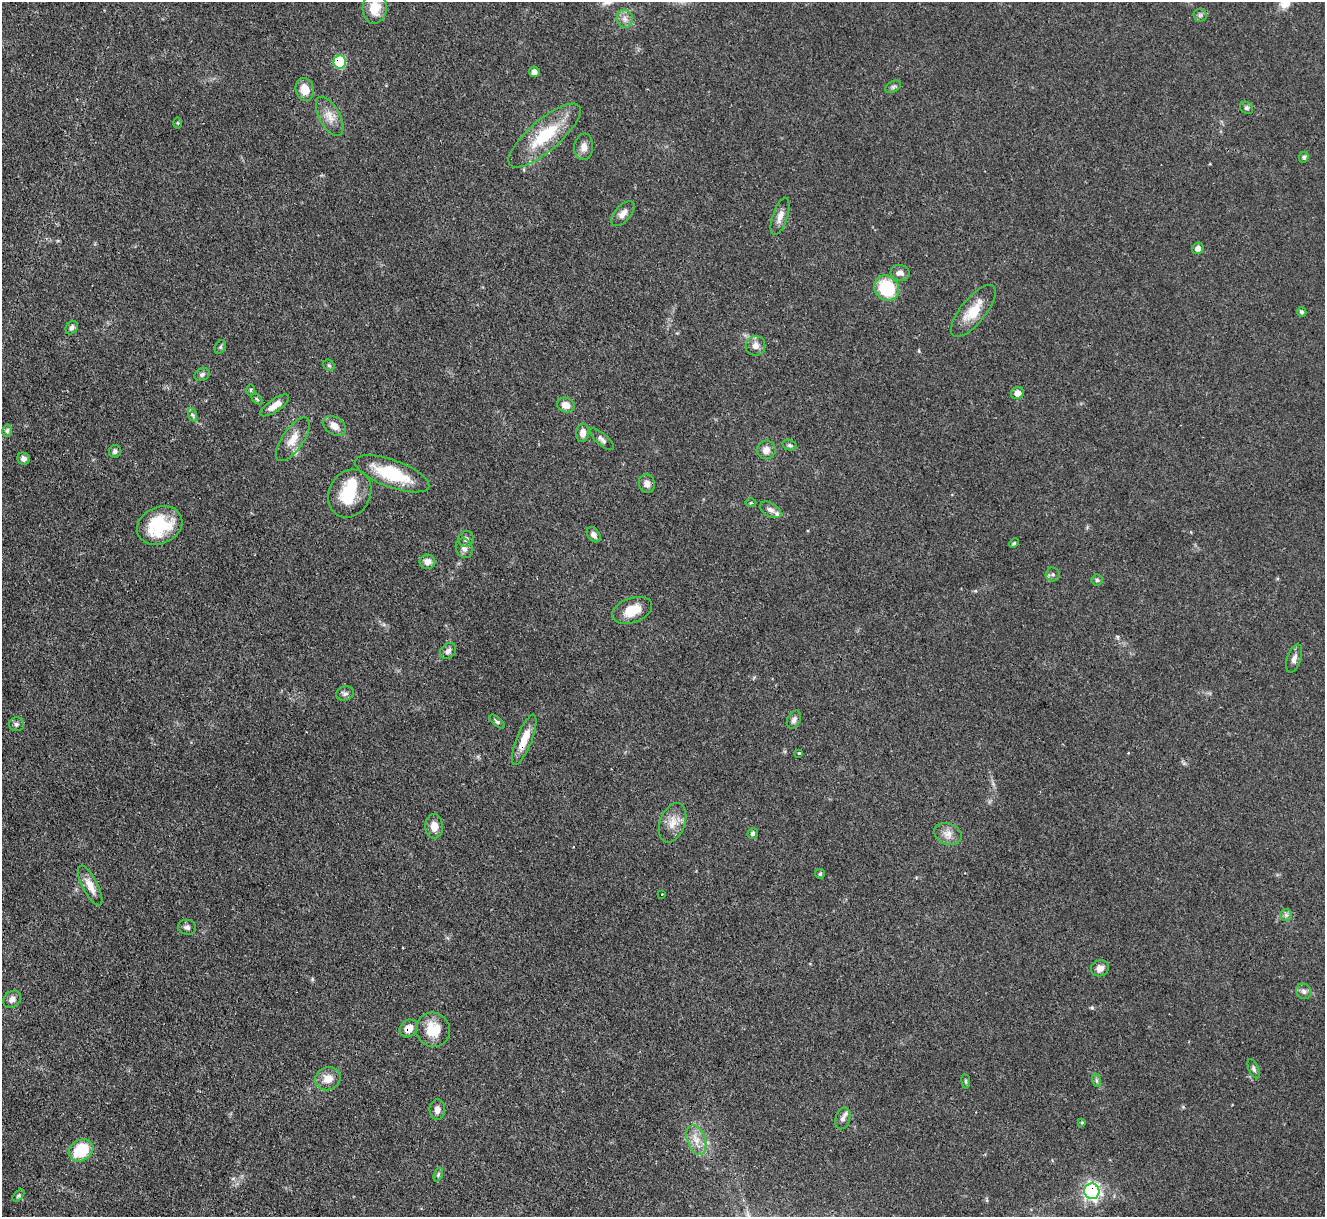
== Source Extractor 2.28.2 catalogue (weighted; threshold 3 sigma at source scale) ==
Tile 7 of 4 x 4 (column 3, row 2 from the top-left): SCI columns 2647-3969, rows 2703-3917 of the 5294 x 5277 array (HDU 1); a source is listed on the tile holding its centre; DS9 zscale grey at full resolution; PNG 1327 x 1219 px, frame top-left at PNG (2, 2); each listed source drawn as its Kron ellipse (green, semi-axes under 4 px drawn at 4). Shown black and unused: <1% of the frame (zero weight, under 3 of 4 exposures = <1% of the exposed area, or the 3 px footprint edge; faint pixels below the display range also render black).
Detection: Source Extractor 2.28.2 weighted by HDU 2 'WHT'; one run over the whole footprint, this tile lists its part. Background 0.0874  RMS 0.0043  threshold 0.0193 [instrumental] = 3 sigma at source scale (4.5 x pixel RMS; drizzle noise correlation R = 1.50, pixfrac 1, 0.05/0.05 arcsec/px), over >= 5 px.
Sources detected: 93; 1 inside a brighter object's white glare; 1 cosmic-ray / hot-pixel residue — neither listed nor drawn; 3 inside a brighter listed object's ellipse — not listed separately; the other 88 listed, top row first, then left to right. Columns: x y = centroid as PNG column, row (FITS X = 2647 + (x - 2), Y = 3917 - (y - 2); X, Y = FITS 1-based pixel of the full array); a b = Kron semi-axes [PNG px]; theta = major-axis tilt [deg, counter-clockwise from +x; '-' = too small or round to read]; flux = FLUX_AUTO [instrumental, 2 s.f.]
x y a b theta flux
375 8 15 12 86 8.8
1200 15 6 6 - 1.1
625 19 9 8 - 2.3
340 62 7 6 - 24
534 72 5 5 - 2
893 87 8 5 30 1
305 90 11 9 -78 6.2
1247 108 7 5 -33 1.1
330 116 21 10 -62 5.3
178 123 6 4 -89 0.53
545 135 45 15 40 22
584 147 13 9 83 3
1304 157 6 4 67 0.86
623 214 15 8 48 3.1
780 216 19 7 72 3.3
1198 248 6 5 - 2.1
900 273 9 8 - 2.3
887 288 13 11 -47 23
973 311 32 12 51 11
1302 312 5 4 - 0.72
72 328 7 5 58 1.2
756 346 10 9 - 2.8
220 347 7 5 61 0.79
329 365 6 5 - 0.75
202 374 8 6 27 1.1
250 390 6 4 90 0.5
1017 393 6 6 - 3
257 399 6 4 -45 0.57
275 405 17 6 34 3.9
566 405 9 7 -22 3.8
193 415 7 4 -70 0.92
334 426 12 8 -35 3.9
7 431 6 4 76 0.8
583 433 9 6 82 3
293 439 25 10 55 6
602 439 15 5 -41 1.6
789 445 7 5 -16 0.97
766 450 9 9 - 3.1
115 451 6 6 - 1.3
23 459 6 6 - 1.7
392 474 39 13 -20 24
647 483 9 8 - 2.8
350 493 25 20 62 17
751 503 5 3 - 0.45
770 510 12 6 -29 2.1
160 525 23 18 24 24
594 535 8 6 -52 1.9
466 539 8 7 - 1.6
1014 543 5 4 - 0.66
464 548 10 8 -68 2.1
427 562 8 7 - 2.7
1053 574 7 7 - 1.1
1097 580 5 5 - 0.75
632 610 21 12 21 8.8
448 651 9 7 45 1.8
1294 659 15 7 71 2.3
345 693 9 7 18 1.4
794 720 9 6 63 1.6
497 722 9 4 -42 0.85
16 724 7 7 - 1.3
524 740 27 7 68 7.6
799 753 3 3 - 0.54
673 823 20 12 70 5.9
434 826 12 9 -86 4.2
753 833 5 5 - 0.82
948 834 14 10 -22 3.7
820 874 5 4 - 0.54
90 886 22 7 -62 5.1
662 894 3 2 - 0.76
1286 915 6 6 - 1.1
187 927 9 7 -10 1.5
1100 968 9 8 - 2.5
1304 991 8 7 - 1.6
12 999 10 7 44 2.2
408 1028 9 8 - 4.1
433 1030 17 17 - 11
1254 1069 10 5 -66 1.1
328 1079 13 11 23 5.4
1096 1080 7 4 -72 0.78
966 1081 7 3 -82 0.6
437 1109 10 7 88 2.3
843 1118 11 7 73 1.9
1082 1122 4 4 - 0.47
696 1140 15 9 -70 4.9
81 1150 13 10 31 18
438 1174 7 4 70 0.77
1092 1191 8 7 - 120
19 1195 7 4 45 0.75
Overlapping masked pixels (flux is a lower limit): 4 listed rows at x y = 340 62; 524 740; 408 1028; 1092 1191